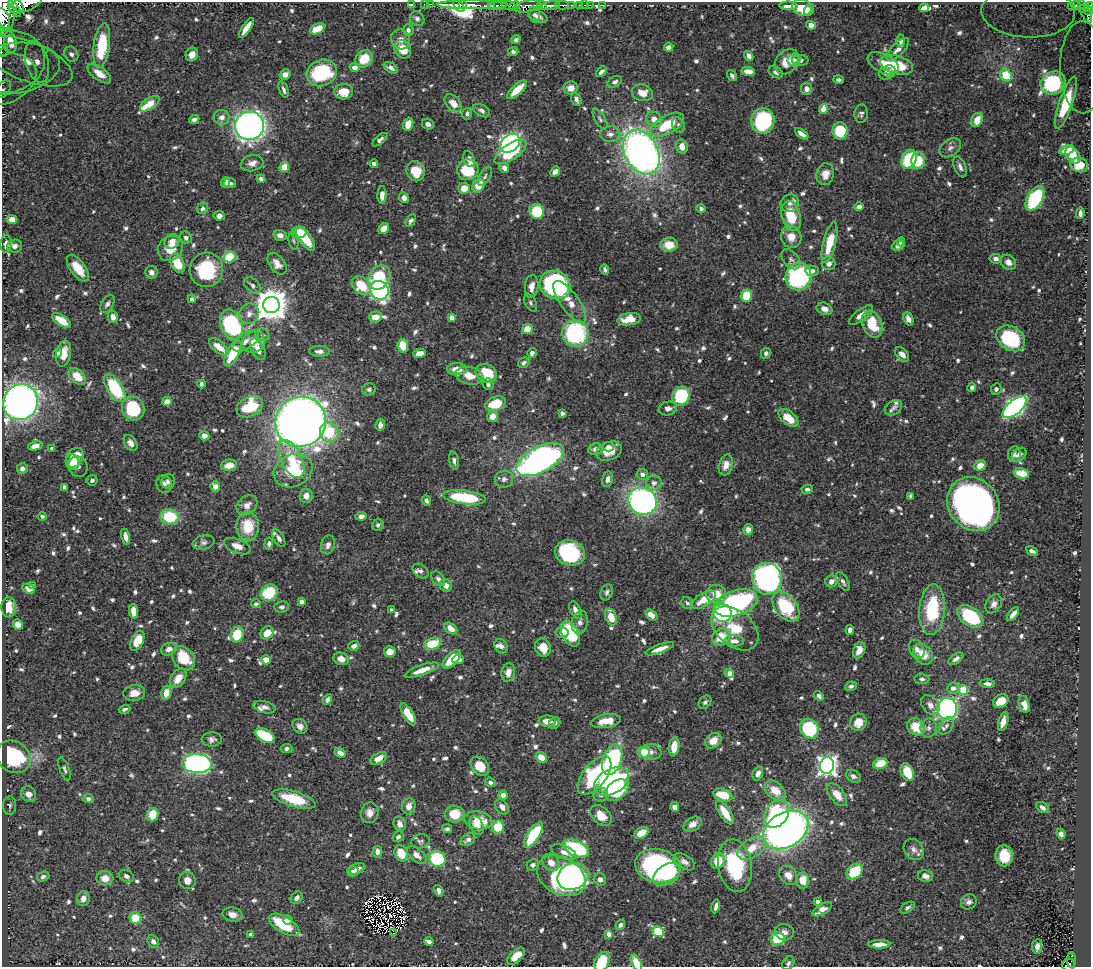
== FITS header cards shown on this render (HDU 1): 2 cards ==
NAXIS1  =                 1089
NAXIS2  =                  965

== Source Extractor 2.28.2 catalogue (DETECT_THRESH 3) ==
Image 1089 x 965 px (HDU 1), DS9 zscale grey, 1 PNG px = 1 image px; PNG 1093 x 969 px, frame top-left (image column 1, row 965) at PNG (2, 2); each listed source drawn as its Kron ellipse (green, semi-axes under 4 px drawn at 4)
Background 0.514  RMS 0.0085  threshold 0.0254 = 3 sigma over >= 5 px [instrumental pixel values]
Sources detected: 867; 3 with non-positive FLUX_AUTO (blend fragments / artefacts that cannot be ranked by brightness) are neither listed nor drawn; of the other 864, the 500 brightest by FLUX_AUTO listed and drawn (364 fainter detections omitted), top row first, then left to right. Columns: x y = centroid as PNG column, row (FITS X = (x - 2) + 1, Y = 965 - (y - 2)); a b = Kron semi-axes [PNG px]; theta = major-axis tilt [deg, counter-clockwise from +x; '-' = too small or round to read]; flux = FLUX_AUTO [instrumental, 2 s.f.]
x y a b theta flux
26 4 17 7 23 2300
412 4 4 3 - 3.9
424 4 2 2 - 10
431 4 3 2 - 20
16 5 9 5 -40 1100
462 5 4 3 - 1200
472 5 35 4 0 1800
492 5 3 3 - 110
509 5 8 4 -23 380
542 5 5 3 - 180
562 5 7 3 0 190
571 5 3 2 - 55
580 5 3 3 - 33
585 5 3 2 - 15
590 5 2 2 - 6.9
602 5 2 2 - 6.9
1076 5 5 3 - 110
1081 5 3 2 - 41
459 6 7 3 -51 1500
497 6 9 4 13 330
515 6 5 3 - 560
527 6 14 5 10 1800
550 6 9 4 11 1300
788 6 9 4 -1 3.4
1071 6 3 3 - 100
802 7 10 8 -26 9.6
1089 7 5 3 - 200
4 8 22 10 -80 2500
924 8 5 4 - 3.1
1084 8 6 3 48 12
15 9 9 4 -53 800
809 10 6 4 58 1.5
1088 11 4 2 - 87
1028 12 47 25 -2 98
1086 14 10 4 -61 110
534 15 8 5 -75 1.7
538 16 10 5 -23 2.8
3 18 11 6 -66 1000
417 19 8 6 -43 1.9
811 25 5 4 - 4.6
246 28 12 4 56 6.8
317 29 8 5 26 11
408 30 6 5 - 1.7
2 31 3 2 - 12
401 39 10 9 - 4.1
516 40 5 4 - 1.6
901 41 6 4 89 2.2
10 42 11 6 -78 8.1
102 46 22 8 82 29
669 47 4 4 - 3.1
403 49 10 8 -57 9.9
898 49 15 6 45 3.9
2 52 2 2 - 6.1
513 52 5 4 - 1.7
71 54 8 7 - 3.1
192 55 7 6 - 5.3
749 56 5 4 - 2.7
364 59 9 8 - 14
794 60 6 5 - 1.6
800 60 8 5 1 1.9
27 61 47 19 -21 39
6 62 39 31 9 26
37 62 21 11 -75 14
787 62 14 10 51 8.7
883 63 17 9 -27 9.1
897 65 17 9 -16 20
354 67 5 4 - 3.6
1083 67 46 23 -89 69
12 68 48 25 8 35
391 68 8 4 -31 2.5
748 71 7 4 -9 5.5
601 72 6 3 44 2.1
776 72 8 5 -31 1.6
887 72 9 6 32 4.7
99 73 14 6 -36 6.5
322 73 15 13 21 50
285 74 6 5 - 3.4
732 75 6 4 -55 1.6
1006 75 7 5 -52 5.5
4 79 33 24 23 16
839 80 5 3 - 1.5
615 82 7 5 28 1.7
1053 83 13 11 30 30
571 88 7 6 - 5
3 89 10 6 57 2.2
806 89 6 5 - 3.2
284 90 8 4 -71 1.7
517 90 13 5 43 11
344 92 9 7 4 10
642 93 10 8 -14 6.9
576 99 6 5 - 1.7
453 103 10 7 -50 6.3
1066 103 27 6 70 25
150 104 11 5 34 16
823 109 5 4 - 8.2
482 111 9 5 -31 2
467 114 6 5 - 1.5
861 114 9 6 86 1.6
221 117 8 7 - 3.8
194 119 5 4 - 2.3
600 119 12 5 -59 1.8
654 119 8 7 - 5.2
977 120 7 5 64 8
763 121 13 11 89 52
408 124 7 5 70 8.3
428 124 6 5 - 2.2
667 125 18 9 30 20
678 125 8 6 -67 1.8
249 126 14 14 - 310
840 131 8 7 - 24
610 134 10 7 2 3.2
802 134 8 4 -37 3.6
380 140 9 4 40 1.8
510 143 11 8 41 180
682 147 7 6 - 5.1
950 148 12 8 37 2.7
1067 150 8 4 20 7.3
510 152 18 8 34 22
641 152 24 16 -62 310
1073 155 9 6 -53 8.3
469 159 8 5 -68 2.6
909 159 10 7 65 35
918 161 8 7 - 14
252 163 11 8 14 3.4
374 164 4 4 - 2.4
1079 165 9 7 -12 11
284 167 5 4 - 11
960 167 11 5 -69 2.4
504 168 5 5 - 3.3
468 170 11 10 - 28
415 171 10 9 - 13
555 172 5 4 - 2.7
825 174 11 8 77 6.7
485 176 10 5 60 1.6
261 179 4 4 - 1.9
225 183 5 4 - 1.8
230 183 6 5 - 1.5
478 186 7 5 53 12
464 188 6 5 - 6.8
382 195 9 4 87 3.9
404 198 5 4 - 3.9
1035 198 13 7 58 59
790 203 9 8 - 3
859 207 4 4 - 2.6
203 208 6 5 - 1.7
701 208 4 4 - 1.7
537 211 7 7 - 25
1080 213 6 3 87 2
219 216 5 5 - 2.2
791 216 15 9 -73 19
12 219 5 4 - 6.2
411 221 7 4 59 1.9
384 229 6 4 53 6.8
299 232 8 5 7 14
280 235 7 5 -12 2.8
791 237 11 10 - 7.8
186 238 6 6 - 2
305 239 14 6 -54 18
172 241 8 6 43 4.8
293 241 9 4 -79 1.5
901 242 4 4 - 2.9
830 243 21 6 76 19
6 244 8 5 86 3.7
669 245 8 7 - 10
15 246 7 6 - 2.6
898 246 6 5 - 2.8
170 248 13 11 47 9.6
230 257 6 5 - 26
791 259 11 7 -50 2.4
996 259 6 5 - 2.5
1008 262 8 7 - 3.5
177 263 10 6 -64 16
829 263 7 6 - 3.5
277 264 12 7 -53 4.5
78 268 15 7 -54 12
605 269 5 3 - 1.6
206 270 17 16 - 39
812 271 7 5 4 2.4
152 272 6 6 - 3.3
379 277 13 10 57 28
798 277 14 12 69 97
253 285 10 6 -40 2.2
555 285 16 14 -27 120
361 286 11 8 -41 16
532 286 11 7 84 4.7
379 290 10 8 -53 160
747 296 6 5 - 18
192 299 4 4 - 1.8
570 302 25 9 -54 9.8
531 303 9 5 -60 1.6
107 304 10 5 59 2.1
271 305 8 8 - 1200
824 309 8 6 -21 3.7
249 314 10 9 - 4.3
861 315 14 5 37 4.5
113 317 6 5 - 3.6
375 317 6 5 - 6.1
452 317 4 4 - 7.2
629 319 12 6 9 10
908 319 7 5 -67 2.9
61 320 11 5 -34 9.9
232 324 15 11 -68 70
872 324 14 9 -68 20
527 329 5 5 - 9.2
575 333 13 13 - 73
262 335 7 6 - 1.6
1011 338 15 11 -33 46
246 341 15 7 34 4
254 342 12 10 29 7.3
403 346 7 5 -80 14
219 347 11 5 -38 6.5
258 349 12 6 -62 6.3
319 351 10 5 0 2.7
57 353 5 4 - 1.7
233 353 14 6 63 22
419 353 6 4 17 5.8
532 353 5 4 - 2.6
766 353 5 5 - 1.9
63 354 13 7 80 7.8
902 354 8 5 -46 4
524 363 6 5 - 1.9
457 369 10 6 -3 6.4
486 373 11 9 -29 24
77 376 10 6 -44 11
469 376 14 8 -12 7.5
201 384 4 3 - 1.5
488 384 6 5 - 2
972 387 5 4 - 1.8
115 388 16 7 -57 40
369 389 7 6 - 1.6
996 389 6 5 - 1.5
681 396 9 9 - 37
20 402 18 17 - 400
167 402 5 4 - 5.1
496 404 10 7 16 15
250 407 14 9 29 31
1015 407 14 7 42 200
133 408 12 11 - 34
668 408 9 7 11 3
893 408 9 7 33 2.3
562 413 4 4 - 2.1
493 416 6 5 - 5.9
788 418 12 6 -39 11
301 422 25 25 - 660
380 425 6 5 - 2.4
329 432 10 9 - 22
204 436 5 4 - 3.7
131 443 9 5 -57 3.5
35 446 7 4 14 4.1
608 447 5 4 - 2.2
52 448 3 3 - 1.5
595 449 7 6 - 3.1
609 451 13 9 20 8.6
1014 454 8 6 80 1.8
1019 455 8 6 38 2.9
75 458 11 7 56 16
291 459 20 10 -64 17
454 460 9 5 -81 1.9
540 460 26 13 28 200
72 462 8 6 -70 11
229 465 8 5 7 6.9
726 465 10 6 75 4.9
980 466 6 5 - 7.4
78 467 10 9 - 2.4
22 469 5 5 - 2.2
293 471 20 16 25 29
1021 473 8 5 -14 13
642 474 6 5 - 2.5
504 479 9 8 - 2.4
607 479 8 5 80 2.6
92 480 5 5 - 2.1
168 481 7 6 - 2.7
654 483 8 7 - 2.8
164 484 8 7 - 2.8
215 486 5 5 - 5.6
64 487 4 4 - 2.8
807 489 5 4 - 1.7
306 496 7 6 - 4.8
911 496 4 3 - 1.5
464 497 21 7 -7 39
426 501 5 4 - 1.8
642 501 15 13 -27 170
973 504 28 25 -50 370
247 505 11 9 41 4.7
42 516 4 3 - 1.5
361 516 6 4 9 2.5
169 517 9 7 -6 26
378 525 6 5 - 1.7
248 526 14 11 -90 18
748 530 5 5 - 3.6
126 537 8 4 -75 3.8
279 538 9 5 -61 2
204 543 11 7 11 2.3
269 544 6 4 83 1.6
328 545 10 7 72 3
237 546 14 7 -21 5.6
1032 551 6 3 -28 2.1
570 553 15 12 -17 57
421 571 9 6 -38 1.7
438 579 8 5 -50 1.8
767 579 16 15 - 210
831 581 6 5 - 3.8
843 581 10 5 -61 2.5
446 585 6 6 - 2.9
33 586 4 4 - 2.2
29 589 6 4 -25 3.6
607 592 8 6 68 2
269 593 9 8 - 26
716 594 10 9 - 9.6
704 600 14 6 30 11
301 601 4 4 - 3.8
687 603 6 5 - 1.5
736 603 22 12 19 120
256 604 5 4 - 1.5
994 604 10 7 58 2.8
9 607 10 7 -88 10
282 607 7 5 5 1.7
786 607 17 11 -52 33
392 610 4 4 - 1.6
575 610 9 5 -64 3.2
932 610 25 13 86 39
134 611 7 4 -83 6.7
722 613 9 9 - 100
1013 614 8 4 51 3.5
651 615 7 4 -35 6.1
611 617 9 5 -68 9.1
970 617 14 9 -35 42
580 622 12 8 78 3.3
18 624 5 5 - 5
451 628 7 5 -37 5.4
735 628 27 17 -40 17
850 630 5 3 - 2.1
267 633 7 6 - 8
562 633 6 5 - 2.6
570 634 14 8 -63 37
237 635 8 6 70 19
721 637 9 8 - 13
137 641 11 6 63 12
734 641 10 5 -2 3.8
432 644 9 6 19 17
354 646 6 4 19 2.3
501 646 8 6 -55 2.5
543 648 9 8 - 9.4
169 649 8 6 20 3.6
660 649 15 4 20 5
917 649 10 7 -65 3
859 650 8 6 68 5.8
390 652 6 5 - 5.9
923 654 11 8 -51 8.9
184 658 13 10 -52 24
341 659 8 6 -19 5
452 659 11 6 46 16
458 659 6 4 4 3.2
956 659 8 4 35 2.7
266 660 5 4 - 5.4
422 670 18 5 19 7.5
508 672 9 6 81 4.9
730 673 4 4 - 5.1
178 678 10 7 55 7.5
922 679 7 5 -5 1.7
987 684 8 4 -4 2.3
851 686 6 4 20 1.8
953 688 6 5 - 2.9
963 690 5 5 - 27
134 693 11 8 7 5.4
166 693 7 5 77 6.6
819 696 5 4 - 2
327 700 5 4 - 2.6
1001 701 8 6 28 9.9
705 702 7 5 48 1.6
1024 704 9 5 -74 5.4
930 705 11 8 -53 3.4
265 707 11 6 -15 2.7
125 709 6 4 18 1.5
947 709 11 10 - 180
408 714 12 5 -59 10
547 721 9 5 -1 6.2
606 721 15 6 9 8.6
858 722 8 8 - 7.3
1003 722 9 5 74 4.6
555 723 6 5 - 1.7
300 726 8 6 -43 3.1
946 726 10 6 56 1.6
916 727 9 8 - 13
929 728 9 8 - 2.7
809 729 10 9 - 43
265 736 11 6 -28 30
212 739 10 7 3 2.2
713 741 9 7 37 7.2
674 747 9 5 83 9
287 748 6 4 5 1.7
644 752 6 5 - 17
651 752 10 8 2 3.7
340 753 6 4 -30 4.2
13 757 18 15 -37 55
541 757 6 5 - 7
379 758 9 5 30 6.1
612 760 16 9 71 63
197 764 15 9 -5 230
880 764 7 5 17 12
480 766 10 8 -46 13
827 766 8 7 - 340
64 769 12 5 -71 1.6
907 772 9 6 -66 12
758 773 7 5 66 3.2
595 775 23 11 52 66
853 776 8 6 -31 2.2
612 781 19 12 30 100
490 782 6 4 -21 1.8
617 790 13 9 37 30
775 791 12 8 -42 11
29 794 8 7 - 4.8
503 795 4 4 - 5.1
601 795 7 7 - 2
723 795 10 6 -19 15
837 795 13 7 -52 7.4
88 799 5 4 - 1.5
294 799 22 7 -16 20
10 806 9 6 -87 1.6
409 806 8 6 79 5
502 807 8 6 -49 3.2
675 807 5 4 - 5
1042 807 7 5 -36 2.7
725 812 14 5 -56 12
370 813 10 8 74 4.5
455 814 10 8 -3 13
776 814 15 11 53 62
153 815 7 5 80 12
601 816 12 8 -42 9.5
478 820 14 9 -9 14
400 824 7 6 - 3.1
693 824 10 6 31 4.7
477 825 10 6 -63 5.5
498 827 6 6 - 17
447 829 5 4 - 1.9
786 830 24 17 31 340
641 833 7 5 30 9.1
1061 834 5 4 - 2.4
533 835 15 6 57 41
398 837 6 5 - 1.5
468 840 8 5 33 3.3
420 841 9 7 12 1.8
576 848 13 7 -25 54
752 848 16 9 33 11
914 849 11 9 -54 3.2
377 852 6 4 85 3.5
564 852 13 6 -23 4
401 853 8 6 -66 12
417 855 11 6 -40 4.8
1004 856 10 9 - 13
437 859 8 7 - 49
718 861 8 6 68 13
551 862 9 8 - 5.7
684 862 12 6 -33 3.2
533 865 6 5 - 1.6
658 866 23 16 -11 100
735 866 26 17 -81 43
357 869 8 5 20 3.4
353 871 5 5 - 2.2
855 872 9 7 43 26
666 874 14 9 34 19
788 875 11 8 -46 5.3
43 876 6 4 20 1.8
126 876 8 5 -28 2.2
561 876 26 18 -29 120
573 876 16 13 24 59
925 876 8 6 -11 3.2
105 878 8 7 - 4.9
600 879 6 6 - 2.3
187 880 9 8 - 4.1
803 880 8 6 86 9
438 891 6 4 -73 3.1
297 898 7 5 51 3
83 899 7 6 - 3.4
817 901 4 3 - 2.1
969 902 8 7 - 2.2
716 906 7 3 79 2.1
907 908 8 4 33 1.5
822 909 11 5 31 5.6
233 915 10 7 -12 4.2
135 918 6 5 - 13
288 920 4 4 - 3.1
284 925 17 8 -31 25
620 925 5 4 - 2.1
658 932 6 5 - 44
785 932 9 8 - 3.4
393 933 3 2 - 31
251 934 4 3 - 1.6
609 934 4 4 - 5.6
778 939 7 6 - 30
429 941 5 4 - 2.8
153 942 7 5 -58 2.4
879 944 11 4 2 5.3
1037 946 7 5 82 3.1
516 956 11 6 45 8.7
1072 960 7 3 90 82
602 962 10 7 68 23
636 963 8 5 -64 11
788 963 7 5 59 1.7
1068 965 6 6 - 140
At the frame edge (FLAGS 8, measured only in part): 15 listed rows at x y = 26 4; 1089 7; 4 8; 1028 12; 3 18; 2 31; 2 52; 6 62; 1083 67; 4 79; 3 89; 602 962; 636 963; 788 963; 1068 965
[364 fainter detections neither listed nor drawn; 3 non-positive-flux detections neither listed nor drawn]